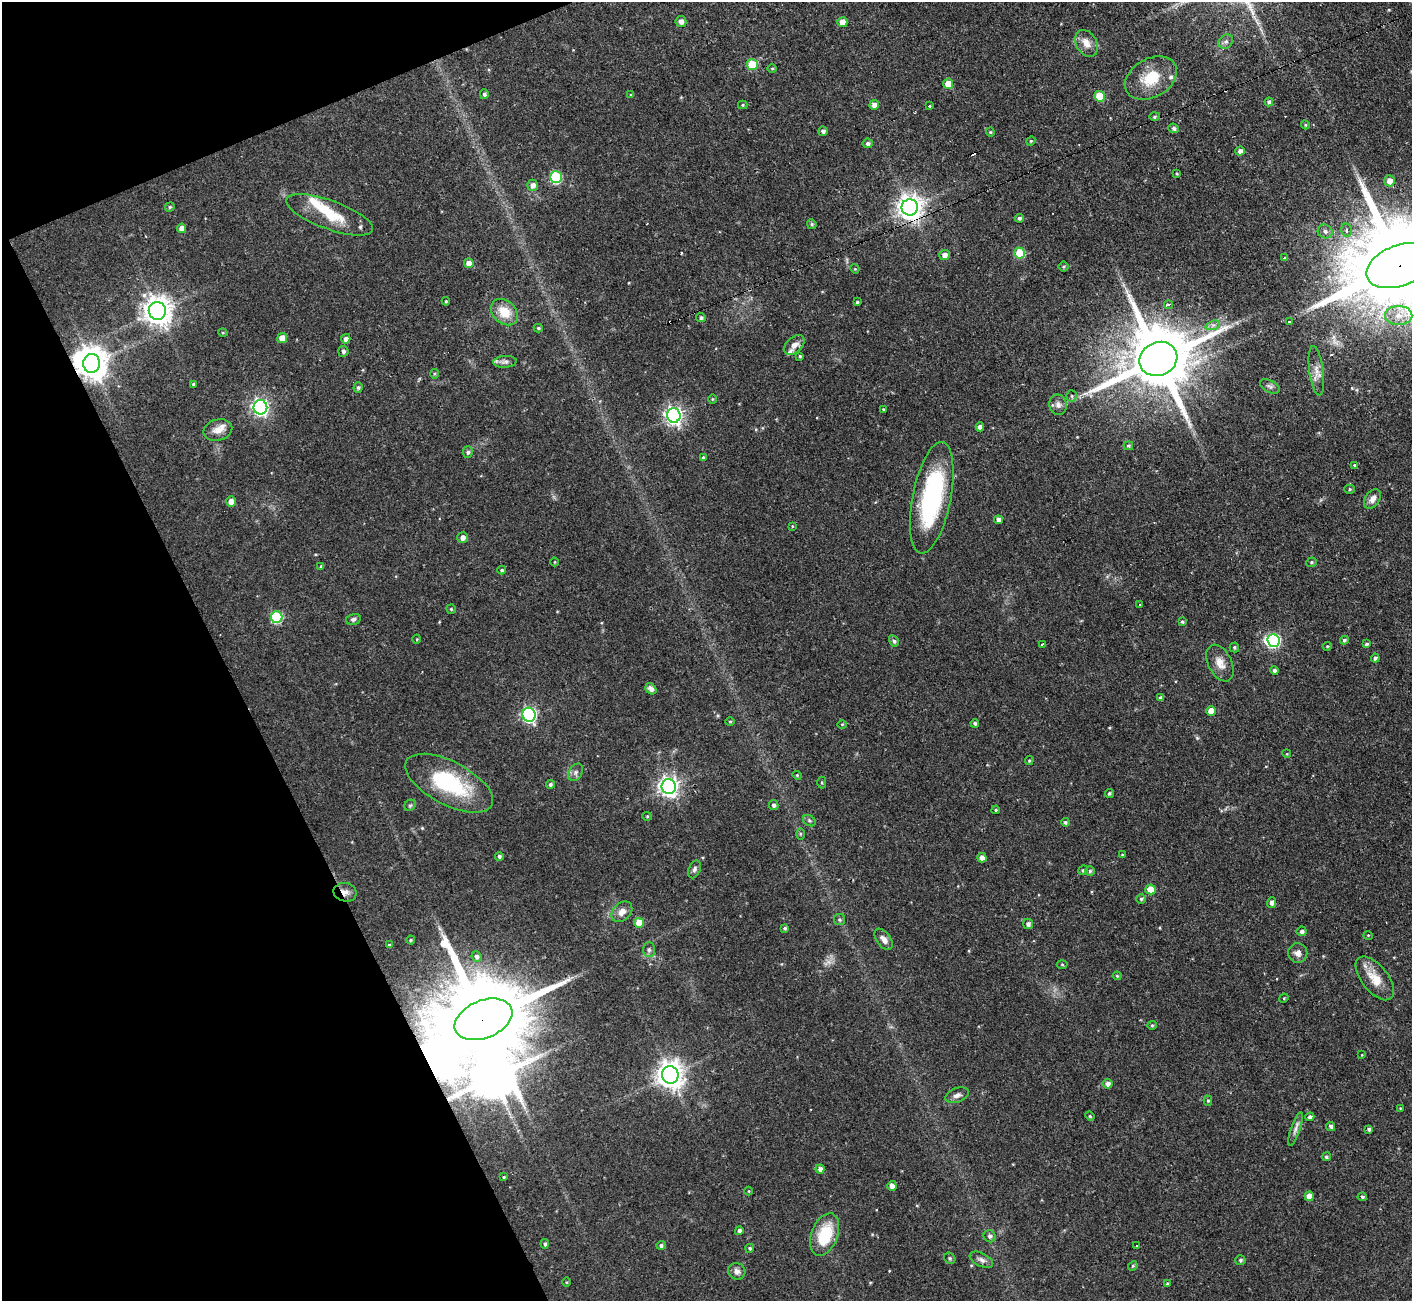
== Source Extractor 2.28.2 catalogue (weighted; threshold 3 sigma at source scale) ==
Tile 5 of 4 x 4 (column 1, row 2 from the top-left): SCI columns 1-1410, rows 2746-4044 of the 5641 x 5624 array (HDU 1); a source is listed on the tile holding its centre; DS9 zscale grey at full resolution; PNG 1414 x 1303 px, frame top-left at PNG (2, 2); each listed source drawn as its Kron ellipse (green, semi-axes under 4 px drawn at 4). Shown black and unused: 20% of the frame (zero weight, under 2 of 3 exposures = <1% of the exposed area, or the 3 px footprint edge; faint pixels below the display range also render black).
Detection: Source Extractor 2.28.2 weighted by HDU 2 'WHT'; one run over the whole footprint, this tile lists its part. Background 0.0722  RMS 0.0059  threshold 0.0263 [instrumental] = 3 sigma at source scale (4.5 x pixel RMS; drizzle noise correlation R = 1.50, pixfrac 1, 0.05/0.05 arcsec/px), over >= 5 px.
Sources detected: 202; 1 too faint to see at this stretch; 5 inside a brighter object's white glare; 2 cosmic-ray / hot-pixel residue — neither listed nor drawn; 5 inside a brighter listed object's ellipse — not listed separately; the other 189 listed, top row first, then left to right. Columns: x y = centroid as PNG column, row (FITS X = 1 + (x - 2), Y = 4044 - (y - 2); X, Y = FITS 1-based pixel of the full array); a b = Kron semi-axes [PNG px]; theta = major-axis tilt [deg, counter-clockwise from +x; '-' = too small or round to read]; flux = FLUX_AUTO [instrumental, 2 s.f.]
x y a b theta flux
681 21 5 5 - 2.4
842 22 5 5 - 6.3
1226 42 8 6 36 1.8
1086 43 14 10 -60 5.2
752 65 5 5 - 25
772 68 5 3 - 0.61
1151 78 28 19 30 19
948 84 5 5 - 7.4
484 94 5 4 - 1.3
631 95 3 3 - 0.71
1100 96 5 5 - 16
1269 102 4 4 - 1.5
743 105 4 4 - 0.72
874 105 5 4 - 3.4
929 106 3 3 - 0.94
1154 116 5 4 - 0.94
1305 125 4 4 - 0.68
1174 128 5 4 - 1.7
823 131 5 4 - 2
990 132 4 4 - 0.68
1031 141 4 4 - 0.61
868 143 5 5 - 1.4
1240 151 4 4 - 2.6
1176 174 3 3 - 0.61
556 177 6 6 - 43
1390 181 5 5 - 4.9
533 185 5 5 - 2.9
170 207 5 4 - 0.87
910 207 8 8 - 550
330 215 46 14 -20 19
1019 218 4 4 - 1.2
812 224 5 4 - 0.89
182 228 5 4 - 3.7
1347 230 7 5 -76 2
1325 231 7 7 - 2.1
1020 253 5 5 - 24
944 255 5 5 - 3.1
1285 258 3 3 - 0.84
469 263 5 5 - 4.3
1400 266 35 20 21 17000
1064 267 5 5 - 0.84
855 269 5 4 - 0.58
446 301 4 3 - 0.65
857 302 4 3 - 0.88
1168 305 4 4 - 1.6
157 311 9 8 - 700
504 312 15 11 -43 11
1399 315 14 9 0 7.1
701 318 5 4 - 1.2
1289 321 3 3 - 5
1213 325 7 4 18 1.6
538 328 4 4 - 0.76
223 333 5 3 - 0.56
282 338 5 5 - 5.8
346 339 5 4 - 2.7
794 345 12 7 40 4.1
343 351 5 5 - 1.3
800 356 3 3 - 0.75
1158 359 19 16 25 5800
505 362 11 6 4 2.1
92 363 9 8 - 970
1316 371 25 7 -82 5
434 374 5 3 - 0.65
193 384 4 4 - 0.82
1270 386 11 6 -26 1.7
358 387 5 4 - 1.1
1072 396 6 5 - 1
712 399 5 3 - 0.54
1058 405 10 8 -79 3.1
260 407 7 7 - 190
883 409 4 3 - 0.64
674 415 7 7 - 220
980 427 4 4 - 3.1
218 430 15 10 15 5.2
1128 446 4 4 - 0.9
468 452 6 5 - 1.4
703 458 4 3 - 1
1354 465 4 3 - 0.66
1350 489 5 4 - 0.88
932 498 56 19 79 75
1372 499 10 7 57 3.5
231 501 5 5 - 4.1
998 520 4 4 - 2.4
792 526 4 3 - 0.57
463 538 5 5 - 3
555 562 4 3 - 0.45
1311 562 5 5 - 0.93
321 566 4 4 - 0.8
502 570 4 3 - 0.89
1140 604 3 2 - 0.9
451 609 5 4 - 0.73
277 617 6 6 - 43
353 619 7 5 14 1.5
1182 622 4 4 - 0.92
417 639 4 3 - 0.48
1273 640 6 6 - 82
1344 640 4 4 - 1.2
894 641 6 4 -60 1.5
1042 644 3 3 - 1.2
1367 644 4 3 - 1.2
1327 646 4 3 - 0.6
1234 647 5 5 - 0.97
1375 658 4 4 - 1.4
1220 663 19 11 -63 6.3
1274 670 4 4 - 1.5
651 689 6 5 - 2.6
1161 698 4 4 - 1.7
1211 711 5 5 - 6.9
529 715 7 6 - 130
730 721 4 3 - 0.56
975 723 4 4 - 1.2
842 724 5 3 - 0.52
1287 754 4 3 - 0.53
1029 760 5 4 - 0.71
576 772 9 6 61 1.9
797 775 4 4 - 0.65
449 783 48 21 -27 50
822 783 6 4 -90 0.87
550 784 4 4 - 1.2
669 786 7 7 - 310
1109 793 5 4 - 1
410 805 6 5 - 0.97
774 805 5 4 - 1.6
996 810 4 3 - 0.73
647 816 5 4 - 0.66
809 821 7 5 -35 1.1
1065 822 4 4 - 1
800 834 6 4 -90 0.75
1122 855 4 3 - 0.57
499 856 4 4 - 1.2
982 858 4 4 - 3.3
695 869 9 5 69 1.6
1083 870 5 4 - 0.98
1090 871 4 4 - 0.98
1150 889 5 5 - 8.2
345 892 11 9 -12 3.8
1141 899 5 4 - 0.86
1272 902 5 4 - 2.2
622 912 12 8 45 4.1
839 920 5 5 - 1
639 923 5 5 - 12
1028 924 5 5 - 2
785 928 3 3 - 1
1302 931 5 5 - 1.9
1368 935 5 3 - 0.49
884 939 12 7 -54 3.5
411 940 4 4 - 0.62
389 945 3 3 - 0.66
649 950 7 6 - 1.6
1298 953 10 9 - 3.3
477 956 5 5 - 1.6
1062 965 5 3 - 0.59
1117 976 4 4 - 0.68
1375 978 26 13 -51 11
1284 998 5 4 - 0.59
483 1019 30 18 22 14000
1152 1025 5 4 - 0.76
1362 1055 4 3 - 0.44
670 1075 9 8 - 650
1108 1084 5 5 - 2.5
957 1095 12 7 21 2.5
1208 1101 5 4 - 0.96
1400 1108 4 2 - 0.43
1090 1116 5 4 - 0.67
1310 1117 4 4 - 1.5
1331 1126 5 4 - 1.4
1296 1129 17 5 70 2.8
1369 1129 4 4 - 1.3
1326 1157 4 4 - 1.1
820 1169 4 4 - 2.1
504 1177 3 3 - 0.59
892 1186 5 4 - 3.8
749 1191 4 3 - 0.48
1309 1196 4 4 - 5.4
1362 1197 4 4 - 1
739 1231 4 4 - 1.6
825 1234 22 13 69 24
990 1236 6 6 - 1.7
545 1244 4 4 - 1.2
661 1245 5 4 - 1.4
1137 1245 3 3 - 1.5
750 1248 4 4 - 0.93
950 1258 6 5 - 0.88
981 1260 12 6 -27 2.5
1240 1260 5 5 - 1.2
1133 1266 5 4 - 0.88
737 1271 9 8 - 2.9
567 1282 4 3 - 0.58
1167 1284 4 3 - 0.63
Overlapping masked pixels (flux is a lower limit): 5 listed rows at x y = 910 207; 1400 266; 92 363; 345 892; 483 1019
Isophote crosses this tile's border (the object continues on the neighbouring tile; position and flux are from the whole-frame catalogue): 1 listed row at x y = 1400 266